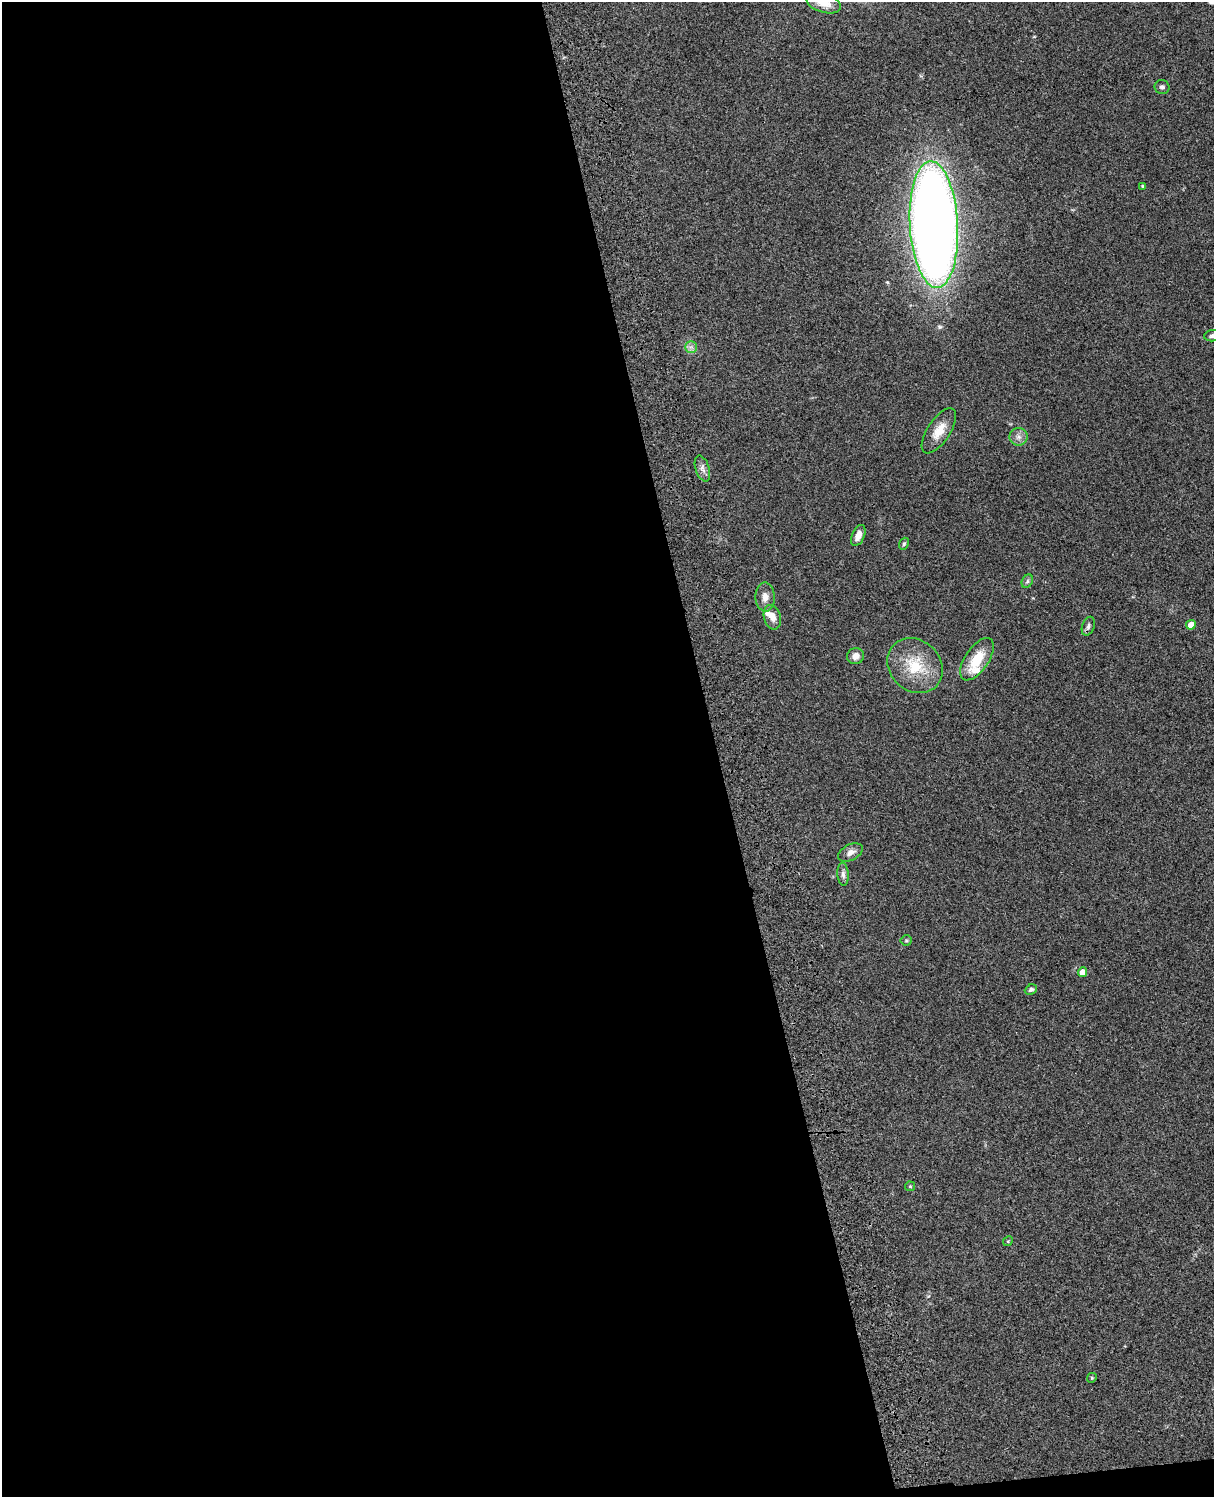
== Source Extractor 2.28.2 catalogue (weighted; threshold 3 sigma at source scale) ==
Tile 9 of 4 x 3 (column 1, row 3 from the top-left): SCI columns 121-1332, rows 278-1772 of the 5086 x 4927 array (HDU 1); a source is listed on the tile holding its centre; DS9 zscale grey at full resolution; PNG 1216 x 1499 px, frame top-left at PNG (2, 2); each listed source drawn as its Kron ellipse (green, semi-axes under 4 px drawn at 4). Shown black and unused: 59% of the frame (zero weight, under 3 of 4 exposures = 6% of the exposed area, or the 3 px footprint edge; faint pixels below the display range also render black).
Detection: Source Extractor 2.28.2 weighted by HDU 2 'WHT'; one run over the whole footprint, this tile lists its part. Background 0.0778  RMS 0.0059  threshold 0.0264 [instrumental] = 3 sigma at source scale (4.5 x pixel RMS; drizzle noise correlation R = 1.50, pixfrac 1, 0.05/0.05 arcsec/px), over >= 5 px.
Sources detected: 29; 2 inside a brighter listed object's ellipse — not listed separately; the other 27 listed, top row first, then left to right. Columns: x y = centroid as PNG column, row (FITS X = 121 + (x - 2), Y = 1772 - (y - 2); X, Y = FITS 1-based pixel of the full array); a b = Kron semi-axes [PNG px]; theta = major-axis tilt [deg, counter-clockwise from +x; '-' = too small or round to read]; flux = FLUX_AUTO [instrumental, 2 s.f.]
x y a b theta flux
824 3 18 9 -17 8.2
1162 87 7 7 - 1.7
1143 186 4 3 - 0.97
934 225 63 24 -87 850
1213 336 9 5 7 1.9
691 347 6 6 - 1.9
939 431 26 11 57 9.5
1019 437 9 8 - 2.9
702 469 13 7 -72 3
858 535 11 6 67 4.1
904 544 6 4 67 0.86
1027 581 7 5 60 1.2
765 597 14 9 -89 4.4
772 617 12 8 -75 4.5
1191 625 5 4 - 7.3
1088 626 10 6 70 1.8
855 656 8 8 - 3.9
977 659 24 11 56 16
915 666 30 25 -44 24
850 852 13 8 27 3.2
843 874 11 5 -86 2.3
906 940 5 5 - 0.72
1083 972 5 4 - 5.2
1031 990 6 5 - 1.5
910 1186 5 4 - 0.67
1008 1241 5 4 - 0.68
1092 1378 5 4 - 0.7
Overlapping masked pixels (flux is a lower limit): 1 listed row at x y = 934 225
Isophote crosses this tile's border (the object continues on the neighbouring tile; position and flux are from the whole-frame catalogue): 2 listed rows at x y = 824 3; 1213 336